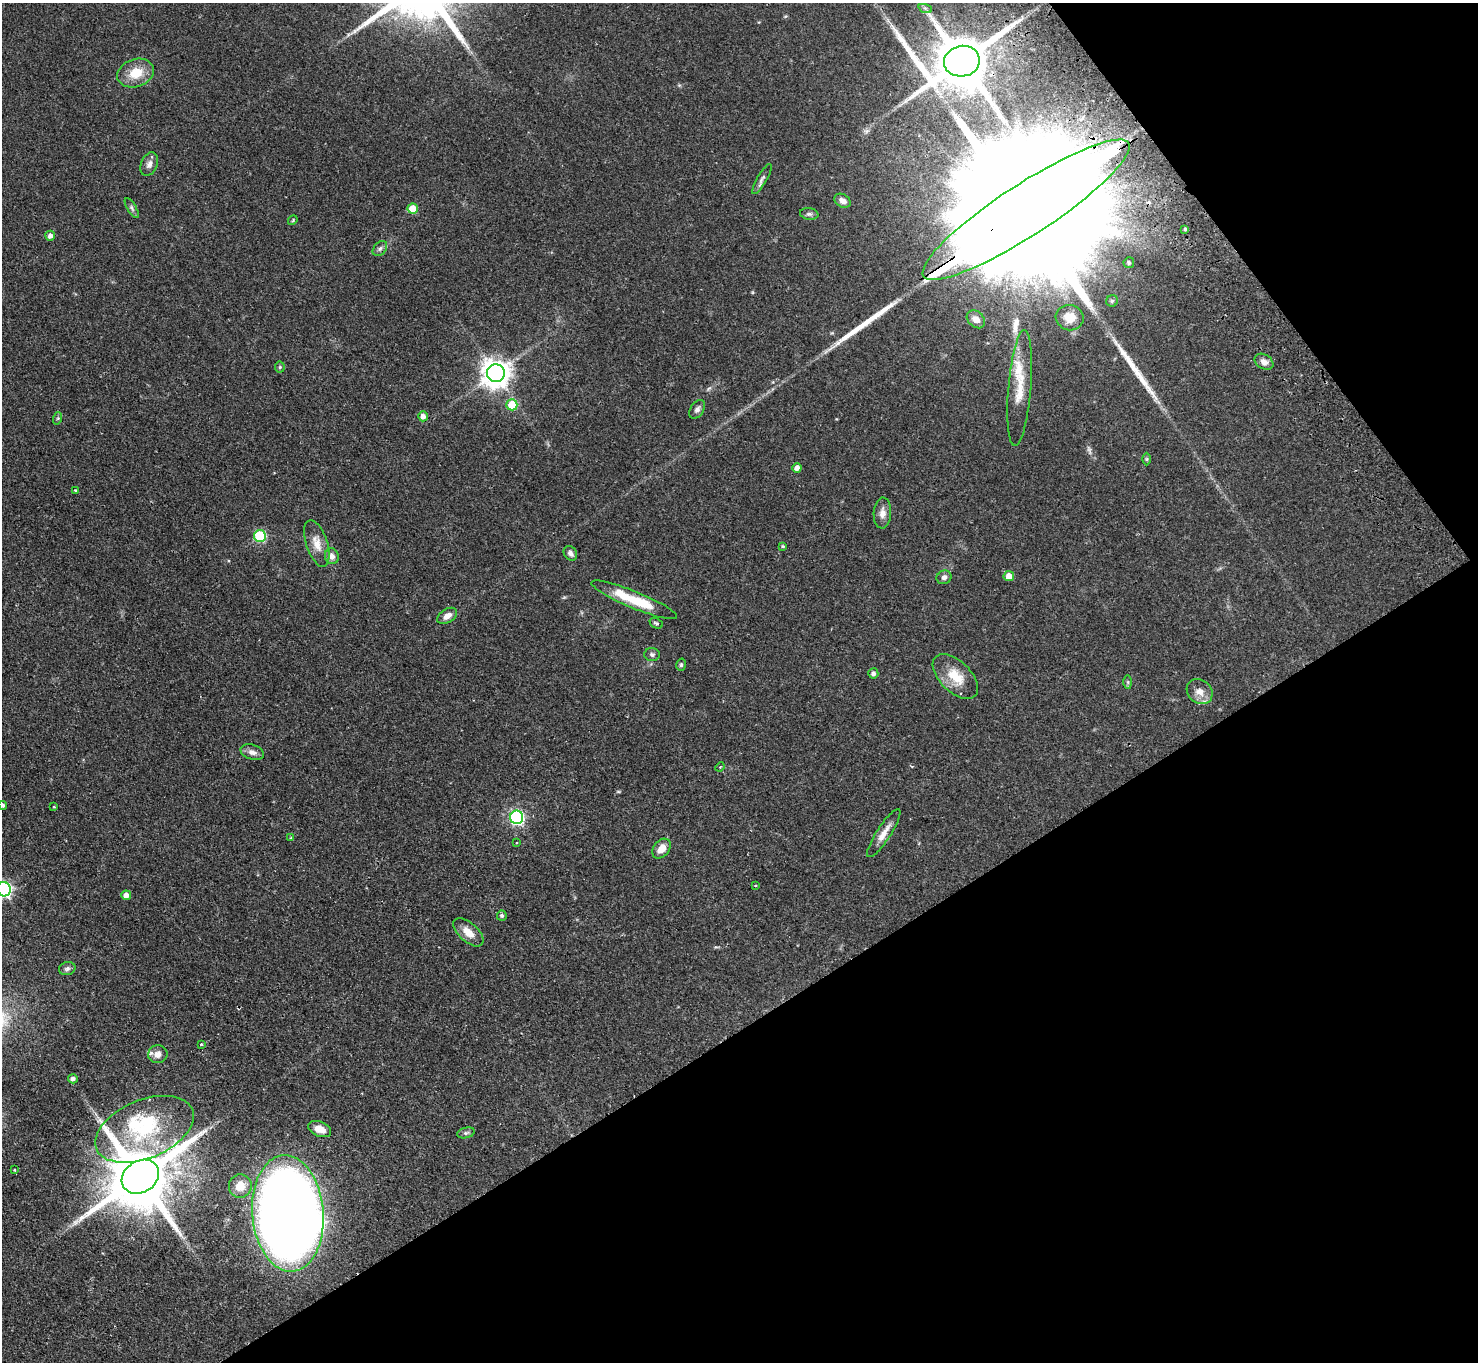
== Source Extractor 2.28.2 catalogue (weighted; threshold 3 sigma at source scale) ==
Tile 12 of 4 x 4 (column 4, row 3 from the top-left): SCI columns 4477-5952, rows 1696-3055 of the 6001 x 5970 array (HDU 1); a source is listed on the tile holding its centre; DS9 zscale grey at full resolution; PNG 1480 x 1364 px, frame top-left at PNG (2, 3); each listed source drawn as its Kron ellipse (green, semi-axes under 4 px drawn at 4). Shown black and unused: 31% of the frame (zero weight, under 2 of 3 exposures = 3% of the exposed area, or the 3 px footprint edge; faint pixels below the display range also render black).
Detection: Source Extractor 2.28.2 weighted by HDU 2 'WHT'; one run over the whole footprint, this tile lists its part. Background 0.0556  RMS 0.0048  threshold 0.0216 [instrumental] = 3 sigma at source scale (4.5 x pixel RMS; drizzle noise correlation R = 1.50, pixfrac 1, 0.05/0.05 arcsec/px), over >= 5 px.
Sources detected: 83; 1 too faint to see at this stretch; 1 inside a brighter object's white glare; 2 cosmic-ray / hot-pixel residue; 3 long thin detections or spike segments (spike, bleed or trail) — neither listed nor drawn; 5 inside a brighter listed object's ellipse — not listed separately; the other 71 listed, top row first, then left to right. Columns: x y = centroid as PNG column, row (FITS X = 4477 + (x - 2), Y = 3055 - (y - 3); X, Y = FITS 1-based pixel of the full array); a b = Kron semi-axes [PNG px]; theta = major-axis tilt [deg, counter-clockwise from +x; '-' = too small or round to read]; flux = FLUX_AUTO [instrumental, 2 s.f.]
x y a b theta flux
925 8 7 4 -19 0.94
962 61 18 15 11 3800
136 73 19 14 19 10
149 164 12 8 69 2.3
762 179 17 5 60 1.8
843 201 9 6 -30 2.6
132 208 11 4 -59 1.3
413 209 5 5 - 9.5
1026 210 122 25 33 74000
809 214 9 6 -9 1.3
293 220 5 4 - 0.49
1185 229 4 3 - 2
50 236 5 5 - 2.1
380 249 8 6 49 1.3
1129 263 5 5 - 1
1112 301 6 5 - 0.83
1070 318 14 12 -19 5.8
976 319 10 7 -41 3.4
1264 362 10 7 -32 2.4
280 367 5 5 - 0.69
496 373 9 9 - 640
1020 388 58 11 85 13
512 405 5 5 - 14
697 409 10 6 57 1.7
423 416 5 5 - 2.9
58 418 6 4 71 0.63
1147 459 6 4 -90 0.58
797 468 5 4 - 2.5
75 490 3 3 - 0.9
882 513 15 8 86 3.4
260 536 6 6 - 38
317 543 24 10 -72 6.5
783 546 4 3 - 0.56
570 553 8 6 -54 1.8
332 556 8 7 - 2.4
1009 576 5 5 - 4.6
944 577 7 6 - 1.8
634 600 46 8 -22 18
447 616 11 6 31 3.2
656 623 7 5 -26 0.83
652 655 8 6 -3 1.1
681 665 6 5 - 0.85
873 673 5 5 - 1.4
955 676 28 15 -44 11
1128 682 7 4 -89 0.67
1200 692 14 11 -39 4.5
252 752 12 7 -17 2.8
720 767 5 4 - 0.51
3 805 4 4 - 1.3
54 807 3 3 - 0.46
517 817 6 6 - 98
884 833 28 7 57 5.2
291 838 3 3 - 0.41
517 843 3 3 - 1
662 849 11 7 51 5.2
755 886 3 2 - 0.71
4 889 7 7 - 120
126 895 5 5 - 3.2
502 916 5 5 - 1
468 932 18 9 -41 5.7
67 969 8 6 13 1.3
202 1044 3 3 - 0.99
158 1054 9 9 - 3.1
73 1079 5 4 - 1.6
144 1129 52 29 22 41
320 1129 12 7 -23 4.4
466 1133 9 5 14 1.2
15 1170 3 3 - 0.48
140 1177 20 15 33 4900
240 1186 12 11 - 5.9
288 1213 58 35 -85 720
Overlapping masked pixels (flux is a lower limit): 2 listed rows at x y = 962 61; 1026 210
Isophote crosses this tile's border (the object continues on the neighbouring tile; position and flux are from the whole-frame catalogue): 3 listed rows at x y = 1026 210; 3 805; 4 889